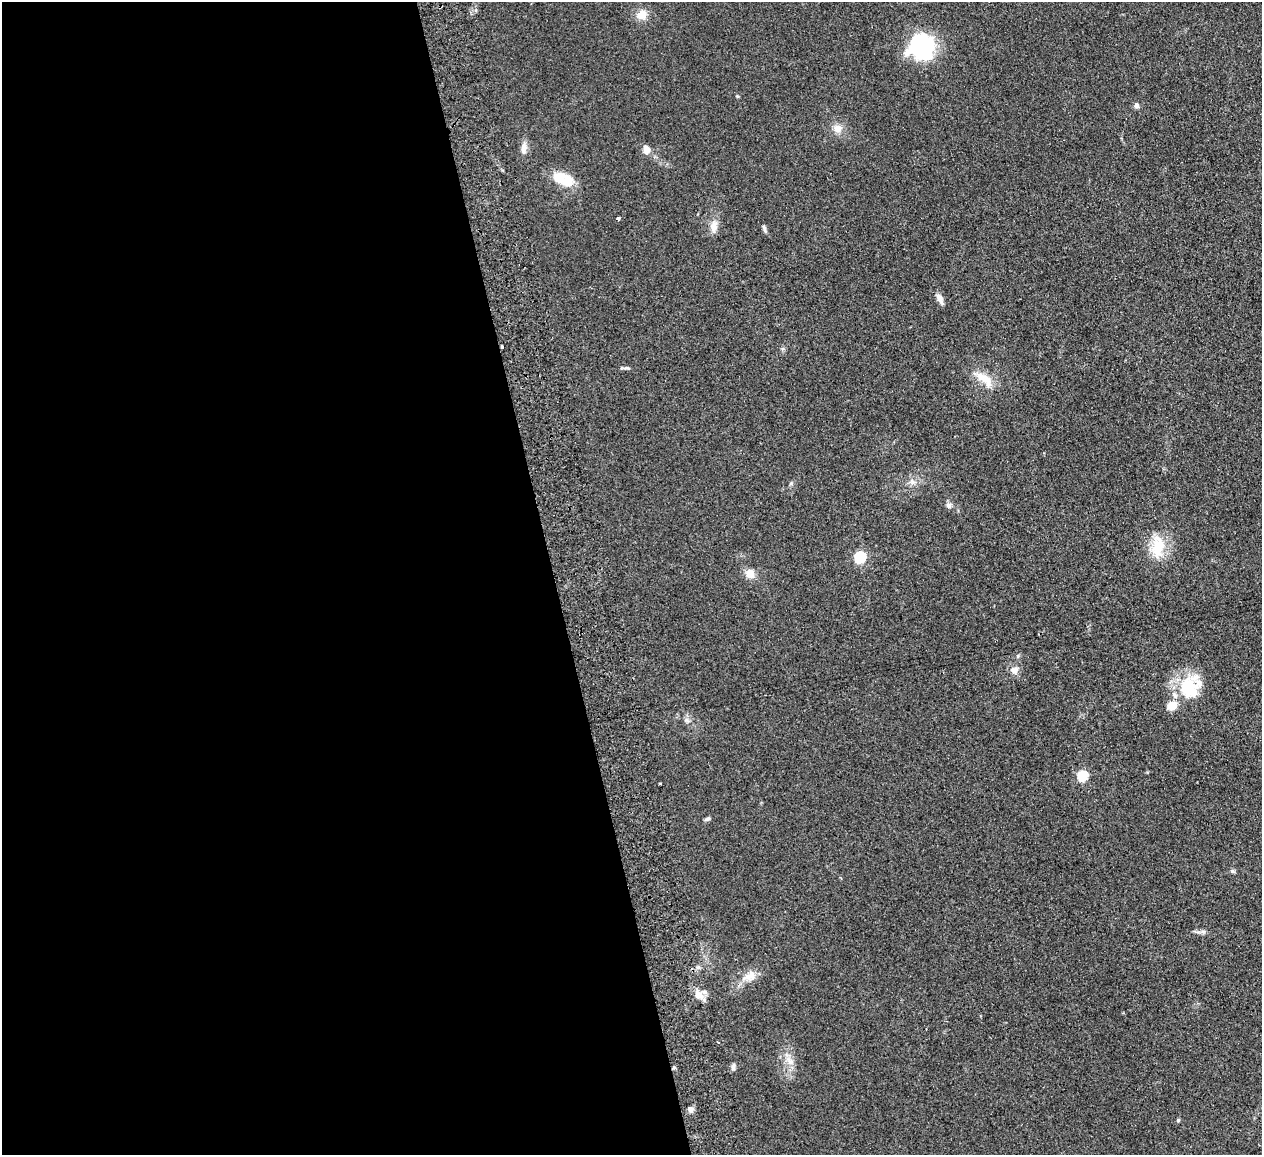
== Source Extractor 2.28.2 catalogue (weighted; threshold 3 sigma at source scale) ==
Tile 9 of 4 x 4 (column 1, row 3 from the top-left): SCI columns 57-1316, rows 1314-2466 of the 5150 x 5049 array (HDU 1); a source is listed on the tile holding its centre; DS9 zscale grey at full resolution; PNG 1264 x 1157 px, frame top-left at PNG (2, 2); no overlay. Shown black and unused: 44% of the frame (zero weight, under 2 of 3 exposures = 3% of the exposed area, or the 3 px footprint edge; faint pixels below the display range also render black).
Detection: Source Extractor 2.28.2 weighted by HDU 2 'WHT'; one run over the whole footprint, this tile lists its part. Background 0.13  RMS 0.012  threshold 0.0544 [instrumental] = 3 sigma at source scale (4.5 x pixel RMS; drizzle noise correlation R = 1.50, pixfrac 1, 0.05/0.05 arcsec/px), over >= 5 px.
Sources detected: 36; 1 cosmic-ray / hot-pixel residue — not listed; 4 inside a brighter listed object's ellipse — not listed separately; the other 31 listed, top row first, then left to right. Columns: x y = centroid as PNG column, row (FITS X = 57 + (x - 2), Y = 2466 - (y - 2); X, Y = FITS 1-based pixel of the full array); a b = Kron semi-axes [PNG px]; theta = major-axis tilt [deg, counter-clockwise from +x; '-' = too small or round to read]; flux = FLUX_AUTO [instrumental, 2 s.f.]
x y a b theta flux
642 14 10 9 - 13
923 47 20 19 - 150
1136 105 8 6 87 3.1
838 128 11 10 - 9.3
524 148 15 8 87 7.2
646 149 11 8 -75 7.6
560 178 23 15 -31 21
618 218 3 3 - 3.1
713 226 16 9 85 9.1
764 228 10 4 -72 2.5
940 299 13 6 -61 6.3
502 347 3 3 - 10
626 368 11 3 0 2.3
984 378 28 10 -30 19
912 482 7 5 45 3.3
948 505 7 7 - 3.5
1158 546 30 15 83 32
860 557 6 5 - 120
750 574 10 9 - 11
1014 670 10 9 - 7.3
1189 688 28 26 -47 54
1082 776 5 5 - 82
660 784 3 2 - 1.1
707 819 7 5 11 2.2
1232 871 6 5 - 2
750 976 20 12 25 14
698 995 12 8 79 8
790 1061 12 7 -60 7.7
733 1069 8 7 - 3
691 1109 7 6 - 4.3
1178 1120 5 4 - 1.3
Overlapping masked pixels (flux is a lower limit): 1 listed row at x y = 502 347
Unlisted compact peaks at least as high as the median listed source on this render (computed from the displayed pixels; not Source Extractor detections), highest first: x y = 737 96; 791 483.